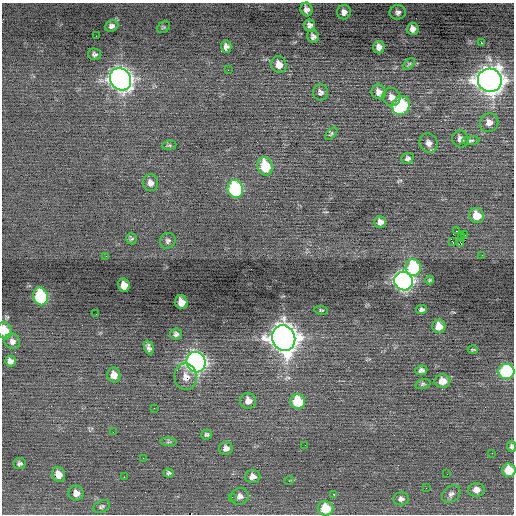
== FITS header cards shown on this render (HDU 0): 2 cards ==
NAXIS1  =                  512 / Axis length
NAXIS2  =                  512 / Axis length

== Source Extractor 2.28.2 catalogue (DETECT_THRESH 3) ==
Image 512 x 512 px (HDU 0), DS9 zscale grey, 1 PNG px = 1 image px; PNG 516 x 516 px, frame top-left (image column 1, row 512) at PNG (2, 3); each listed source drawn as its Kron ellipse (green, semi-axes under 4 px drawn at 4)
Background -0.0491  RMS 0.76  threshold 2.29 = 3 sigma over >= 5 px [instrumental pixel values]
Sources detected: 96; all 96 listed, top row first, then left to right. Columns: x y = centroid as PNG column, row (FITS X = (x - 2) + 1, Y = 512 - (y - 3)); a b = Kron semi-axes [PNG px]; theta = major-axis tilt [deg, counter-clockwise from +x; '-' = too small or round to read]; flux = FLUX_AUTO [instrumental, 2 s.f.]
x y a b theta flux
306 9 7 6 - 230
344 12 7 7 - 240
398 12 8 7 - 170
309 25 5 5 - 190
112 26 7 5 22 170
164 27 7 5 34 77
413 29 6 5 - 240
96 36 2 2 - 160
313 36 6 6 - 180
481 43 3 2 - 120
226 47 6 5 - 190
379 47 6 5 - 270
94 54 7 6 - 140
409 64 7 4 45 85
279 65 8 7 - 440
228 70 2 2 - 190
120 79 11 10 - 31000
490 80 12 11 - 49000
321 92 8 7 - 160
379 92 7 7 - 260
392 97 9 8 - 300
401 106 10 8 62 3700
489 123 9 9 - 320
331 134 8 4 46 70
460 139 8 8 - 240
471 141 9 4 4 98
429 143 10 8 -51 260
169 145 7 4 6 81
407 158 6 5 - 130
265 166 9 7 -75 1800
150 183 8 7 - 260
235 189 9 7 -73 5500
477 216 8 7 - 750
380 222 6 5 - 260
457 231 2 2 - 35
465 235 3 2 - 510
461 236 2 2 - 34
131 239 6 5 - 89
168 241 8 7 - 150
452 242 4 2 - 83
461 243 3 2 - 220
482 255 3 2 - 38
106 256 2 2 - 28
413 268 8 7 - 3700
430 280 4 2 - 67
404 281 9 9 - 20000
124 285 7 6 - 500
41 296 9 7 -76 4700
181 302 7 6 - 530
421 309 5 4 - 110
321 310 6 3 -12 60
96 314 2 2 - 36
439 326 6 6 - 630
5 330 8 6 -75 890
176 334 6 5 - 140
284 338 13 11 -64 60000
12 341 8 7 - 220
149 347 7 4 -66 170
473 350 5 2 - 57
10 361 5 5 - 210
196 362 10 9 - 22000
421 370 6 5 - 140
506 371 8 7 - 5800
114 375 7 6 - 390
186 377 13 11 -82 460
442 381 8 6 1 590
423 384 8 4 16 86
248 401 8 8 - 410
298 402 7 7 - 2000
154 408 2 2 - 24
113 432 2 2 - 61
206 434 5 5 - 87
168 442 8 3 -5 67
305 445 3 2 - 170
512 446 6 4 -87 120
226 448 7 6 - 250
492 453 2 2 - 34
143 458 2 2 - 96
20 463 6 5 - 120
509 470 7 6 - 1100
169 473 5 4 - 110
58 474 7 6 - 480
447 474 2 2 - 25
124 477 2 2 - 290
253 477 8 6 4 310
289 481 5 3 - 46
426 488 2 2 - 32
476 490 8 7 - 350
76 493 7 7 - 340
333 494 3 2 - 130
451 494 10 7 41 190
240 496 9 8 - 280
232 497 2 2 - 170
401 499 8 6 1 180
101 507 9 5 26 110
326 508 8 7 - 1500
At the frame edge (FLAGS 8, measured only in part): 4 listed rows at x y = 5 330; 506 371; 512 446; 509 470